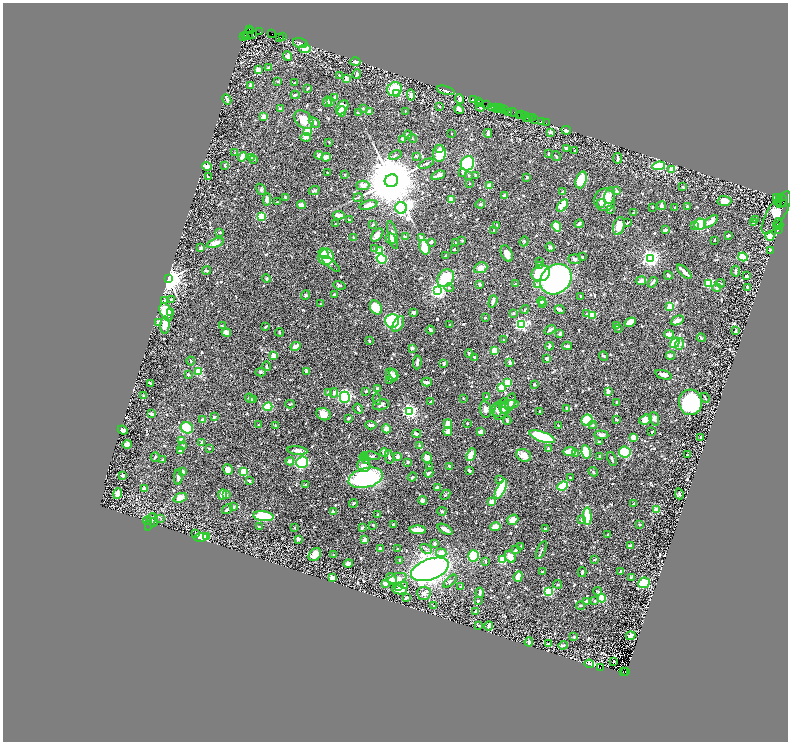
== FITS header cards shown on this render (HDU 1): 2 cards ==
NAXIS1  =                 1571
NAXIS2  =                 1479

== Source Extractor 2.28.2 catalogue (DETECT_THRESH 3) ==
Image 1571 x 1479 px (HDU 1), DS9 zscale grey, zoomed out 1/2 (1 PNG px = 2 x 2 image px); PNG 790 x 744 px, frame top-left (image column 2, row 1479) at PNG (3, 3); each listed source drawn as its Kron ellipse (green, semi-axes under 4 px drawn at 4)
Background 1.35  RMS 0.02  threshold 0.0611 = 3 sigma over >= 5 px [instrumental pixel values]
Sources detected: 883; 51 cannot appear on this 1/2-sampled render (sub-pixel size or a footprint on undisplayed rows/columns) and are neither listed nor drawn; of the other 832, the 500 brightest by FLUX_AUTO listed and drawn (332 fainter detections omitted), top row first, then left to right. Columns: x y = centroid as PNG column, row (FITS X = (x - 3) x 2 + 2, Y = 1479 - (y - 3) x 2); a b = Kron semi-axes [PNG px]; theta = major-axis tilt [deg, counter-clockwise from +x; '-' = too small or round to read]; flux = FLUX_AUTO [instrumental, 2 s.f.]
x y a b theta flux
249 30 2 1 - 32
259 32 2 1 - 75
249 34 7 2 69 580
272 34 4 1 - 44
252 35 4 3 - 540
246 36 4 1 - 200
244 37 2 2 - 160
282 37 2 1 - 160
279 38 3 1 - 93
300 44 7 5 -16 8.7
305 49 6 4 8 40
288 57 5 4 - 15
355 62 5 2 - 12
269 68 4 3 - 7.9
258 70 3 3 - 71
357 75 5 3 - 11
339 76 2 2 - 4.2
347 79 2 2 - 60
278 82 3 3 - 5.7
295 83 2 2 - 5.1
250 86 4 2 - 8.2
308 89 3 2 - 3.9
395 90 7 6 - 110
446 91 9 3 -16 10
397 94 4 3 - 9.4
295 95 4 2 - 4.1
411 95 5 4 - 15
335 98 3 2 - 21
227 100 5 2 - 9.6
459 100 5 3 - 11
473 100 2 1 - 170
327 102 5 3 - 14
330 102 3 2 - 5.7
479 102 4 1 - 200
481 104 2 1 - 32
487 105 3 2 - 170
440 107 3 2 - 6.4
342 108 8 5 53 59
480 108 4 2 - 8.2
492 108 2 1 - 69
495 108 2 2 - 280
500 108 3 2 - 150
280 109 3 3 - 3.8
363 109 3 3 - 7.4
498 109 4 2 - 370
501 109 2 1 - 150
459 110 5 3 - 22
505 110 3 1 - 310
342 112 5 4 - 25
369 112 3 3 - 15
405 112 2 2 - 4.5
358 113 4 3 - 9.4
508 113 3 2 - 150
513 113 5 2 - 370
522 115 2 1 - 120
520 116 2 1 - 140
524 116 2 1 - 18
264 117 3 3 - 33
529 118 3 2 - 340
532 118 2 1 - 180
527 119 2 1 - 150
304 120 11 7 -41 60
534 120 2 1 - 86
541 122 2 1 - 130
314 123 6 4 -45 9.7
546 123 2 1 - 100
566 131 5 3 - 14
307 132 4 3 - 74
551 133 4 3 - 7.6
451 134 2 2 - 4.4
488 134 4 2 - 13
408 135 4 3 - 16
306 138 5 3 - 25
413 139 4 3 - 3.7
402 140 4 3 - 12
329 143 2 2 - 5.3
440 149 2 2 - 10
567 149 4 2 - 9.1
575 151 2 2 - 3.7
235 153 3 3 - 4.1
439 154 8 6 89 83
548 154 3 2 - 5.2
319 156 4 3 - 17
395 156 6 3 24 6.2
242 157 5 3 - 32
416 157 2 2 - 12
556 157 5 2 - 6.2
252 158 4 3 - 13
326 158 5 4 - 33
618 159 5 2 - 6.3
254 160 4 3 - 5.6
426 164 8 3 24 5.8
467 164 7 6 - 270
225 166 4 2 - 5
659 166 6 4 8 140
207 167 5 3 - 21
672 170 3 3 - 82
328 173 2 2 - 5.3
463 173 3 3 - 6.3
345 175 2 2 - 5.2
438 176 7 3 19 17
469 176 3 3 - 5
476 176 3 3 - 7.8
208 177 2 2 - 3.9
527 178 2 2 - 10
581 180 9 5 71 130
391 181 7 6 - 37000
469 184 2 2 - 4.5
363 186 6 4 1 22
489 186 3 2 - 24
683 187 3 2 - 7.6
261 190 6 4 -59 6.9
314 191 5 3 - 6.4
617 191 2 2 - 25
563 192 4 3 - 8.9
505 196 2 2 - 43
609 196 8 5 81 15
286 198 3 2 - 6.1
358 198 5 3 - 4.2
776 198 2 1 - 970
267 200 6 4 86 21
451 200 2 2 - 79
605 200 11 10 - 76
780 200 2 1 - 500
724 201 7 5 -3 43
277 202 3 2 - 4
782 202 7 2 56 860
779 203 2 1 - 110
601 204 4 3 - 9.6
783 204 2 2 - 420
302 205 4 2 - 30
480 205 5 3 - 6.9
368 206 9 3 16 37
562 206 7 4 50 76
661 206 4 3 - 20
687 207 2 2 - 6.9
401 208 6 5 - 1400
653 208 3 2 - 5.9
675 208 3 2 - 7.9
611 210 2 2 - 5.1
634 213 2 2 - 6
776 213 24 9 59 290
339 216 6 3 4 25
261 217 3 3 - 200
349 220 2 2 - 5.5
756 220 3 2 - 8.1
711 222 8 4 38 47
627 223 4 2 - 3.9
753 223 2 2 - 23
778 223 5 2 - 620
336 224 2 2 - 3.7
579 224 4 2 - 12
373 225 3 2 - 4.8
700 225 6 5 - 95
497 226 2 2 - 9.3
619 226 9 5 74 47
694 226 4 3 - 6.4
779 226 5 2 - 620
556 227 5 4 - 71
778 230 2 1 - 120
494 231 2 2 - 3.8
665 231 4 2 - 6.6
219 233 3 2 - 4.6
377 235 7 4 48 22
393 236 14 4 -77 20
728 236 3 2 - 6.8
405 237 3 3 - 10
770 237 5 4 - 47
353 238 3 2 - 4.6
422 238 3 3 - 21
391 239 6 5 - 18
462 241 4 2 - 4.7
715 241 2 2 - 4.9
524 242 5 3 - 6.5
215 243 9 4 21 35
431 243 4 3 - 7.1
456 243 2 2 - 6.7
201 248 3 2 - 11
424 248 7 5 -73 70
550 248 4 3 - 11
375 249 2 2 - 6.4
454 250 3 2 - 5.7
379 251 3 2 - 90
770 251 2 2 - 8
324 254 6 4 -51 65
507 254 8 5 -67 37
445 256 3 2 - 4.7
326 257 8 7 - 100
582 257 2 2 - 6.7
743 257 4 4 - 130
382 259 5 4 - 180
650 259 4 4 - 1600
575 260 6 5 - 10
540 262 3 2 - 3.5
331 264 11 4 -41 6.6
539 266 4 3 - 4.1
481 268 7 5 22 21
206 271 4 3 - 9.8
684 272 9 2 -43 25
736 272 5 3 - 10
541 274 9 8 - 220
668 276 4 2 - 7.7
747 276 3 2 - 4.2
168 279 4 3 - 6400
266 279 4 4 - 4.1
446 279 9 7 56 170
556 280 17 14 39 1600
641 281 5 3 - 23
653 283 6 2 57 13
516 284 4 2 - 6.9
708 284 3 3 - 360
720 284 5 2 - 5.9
480 285 3 2 - 8.7
537 285 4 4 - 11
339 286 6 3 -15 4.3
449 288 4 3 - 5.7
717 288 4 3 - 5.2
747 288 2 2 - 10
438 291 4 4 - 1400
334 295 3 3 - 6.5
305 296 5 3 - 6.6
581 296 3 2 - 4.9
172 300 4 3 - 4.1
164 301 3 2 - 3.9
493 302 6 2 73 23
541 302 4 3 - 7
320 304 2 2 - 3.9
543 304 4 3 - 8.4
670 307 4 3 - 64
376 308 7 5 -59 110
525 310 4 2 - 4.5
560 310 5 2 - 9.8
166 312 9 5 -63 110
171 313 4 3 - 24
414 313 4 3 - 11
513 314 4 3 - 5.2
587 314 4 3 - 14
592 316 3 3 - 190
485 318 2 2 - 10
392 321 7 7 - 270
677 321 7 2 25 38
158 323 4 4 - 15
630 323 6 4 30 36
398 324 9 4 59 24
450 325 2 2 - 3.6
521 325 4 3 - 800
165 326 8 4 87 50
222 326 3 2 - 3.9
616 326 4 4 - 4.6
265 327 4 2 - 3.6
619 329 2 2 - 4.3
430 330 4 3 - 12
550 330 6 2 37 12
736 331 3 2 - 8.1
226 333 5 4 - 27
279 333 4 2 - 4
560 334 3 2 - 14
669 335 5 3 - 34
701 338 4 3 - 6.4
504 340 2 2 - 4.8
369 341 2 2 - 9.5
675 343 6 4 54 170
679 344 6 4 74 13
567 346 5 2 - 15
296 347 5 3 - 47
549 347 4 3 - 9.4
412 349 3 3 - 8.7
494 351 3 3 - 140
469 354 4 4 - 5
273 356 2 2 - 81
670 356 4 3 - 17
604 357 4 2 - 5.7
475 358 3 2 - 4
547 359 3 3 - 11
191 361 4 2 - 5.2
417 363 7 3 85 16
510 363 4 3 - 8.5
444 364 3 2 - 7.8
266 367 4 2 - 6.7
199 372 4 3 - 86
307 372 4 3 - 10
261 373 5 4 - 5.8
188 375 3 2 - 11
392 375 7 5 -62 38
394 375 5 3 - 17
664 375 9 3 -17 22
389 381 2 2 - 3.5
427 383 5 2 - 16
507 383 3 3 - 130
150 384 4 2 - 4.2
534 385 2 2 - 8.1
502 388 3 3 - 290
377 389 3 3 - 5.4
366 392 3 2 - 6.1
608 392 4 3 - 10
329 393 3 3 - 13
334 393 5 3 - 10
144 396 2 2 - 31
487 397 3 3 - 6.9
345 398 5 5 - 630
705 398 5 2 - 5.3
250 399 5 3 - 9.6
463 399 2 2 - 5.2
253 400 3 3 - 4.8
377 400 5 3 - 5.2
431 402 2 2 - 9.9
510 403 9 5 75 14
616 403 2 2 - 10
690 403 13 11 -84 360
290 405 4 2 - 5.6
381 405 8 5 14 17
510 405 8 4 8 9.7
268 407 5 3 - 160
358 409 5 2 - 9.5
501 409 12 6 64 34
504 409 6 5 - 13
567 409 4 3 - 7.6
485 410 8 5 -81 24
497 410 7 5 84 14
409 412 3 3 - 1000
540 412 2 2 - 4.5
151 414 4 2 - 7.5
324 415 7 6 - 29
214 417 3 2 - 7.4
349 419 3 2 - 8.5
654 419 7 4 -70 17
203 420 3 3 - 16
617 420 3 2 - 4
646 420 6 5 - 56
507 421 4 3 - 6.4
587 421 5 5 - 110
467 424 2 2 - 5.2
258 425 2 2 - 5
448 425 5 3 - 62
592 425 4 4 - 5.9
275 426 3 2 - 3.5
371 426 5 3 - 8.5
558 426 3 2 - 4.9
187 428 6 5 - 170
386 429 4 4 - 31
123 431 5 3 - 16
448 432 4 4 - 22
480 432 3 3 - 16
652 432 3 3 - 3.7
416 434 4 3 - 14
601 435 7 4 -6 13
542 437 13 5 -19 420
633 438 3 2 - 47
701 438 3 2 - 8.5
182 441 3 2 - 37
599 442 4 3 - 5.3
202 443 2 2 - 24
127 445 4 3 - 30
182 446 4 3 - 4.8
419 446 4 3 - 4.1
209 449 3 2 - 5.3
548 449 3 2 - 13
180 451 3 3 - 6.9
297 451 10 4 -6 21
569 452 6 3 4 54
586 452 7 4 -81 160
625 452 6 5 - 200
384 453 5 3 - 21
576 453 3 3 - 3.6
471 455 7 4 68 45
687 455 2 2 - 4
372 456 8 2 -7 4.3
523 456 8 6 -24 27
364 457 4 2 - 4.2
389 457 7 2 -77 7.9
398 457 2 2 - 14
599 457 4 3 - 4.5
155 458 5 2 - 6.7
427 458 5 4 - 31
365 459 5 3 - 7.9
162 460 2 2 - 8.5
612 460 7 2 -68 5.8
290 462 4 4 - 14
302 463 6 5 - 200
408 463 2 2 - 7.6
364 466 7 6 - 19
430 467 3 2 - 4.4
450 467 4 2 - 12
228 470 5 4 - 35
469 471 4 2 - 9.2
182 472 3 3 - 22
243 472 3 3 - 200
593 472 5 3 - 4.4
429 474 5 3 - 10
123 476 3 2 - 21
178 477 8 3 89 20
366 478 17 9 14 760
412 478 4 3 - 6.4
570 478 2 2 - 4.6
500 480 2 2 - 8.4
249 481 4 3 - 9.4
306 485 3 3 - 4.9
563 487 5 3 - 200
437 488 3 3 - 14
144 489 2 2 - 8.2
501 490 11 4 63 290
118 494 5 3 - 37
679 494 5 3 - 6.8
223 495 5 4 - 43
226 495 3 2 - 7.8
445 495 6 3 47 5.2
180 498 7 4 22 33
423 501 4 4 - 11
492 502 4 4 - 25
353 504 4 2 - 4.1
634 504 3 2 - 5.9
233 507 3 2 - 19
227 510 5 2 - 13
657 510 4 3 - 53
334 512 3 2 - 15
442 512 4 3 - 4.9
378 515 2 2 - 6
263 517 10 5 -7 170
587 517 9 4 -88 110
161 519 3 3 - 4.6
513 520 6 5 - 29
582 520 3 3 - 20
147 521 4 3 - 9
150 522 9 4 69 12
153 523 4 3 - 8.1
393 525 3 3 - 8
639 525 3 2 - 3.7
373 526 3 2 - 5.4
259 527 3 3 - 4.6
495 527 5 3 - 53
295 528 3 2 - 4.7
362 528 3 2 - 14
545 529 2 2 - 4.4
418 530 8 3 -4 62
445 530 8 3 -30 24
196 534 3 2 - 5.6
608 535 2 2 - 7.5
207 537 4 4 - 35
201 538 7 4 8 110
298 539 3 2 - 23
365 540 2 2 - 68
435 544 3 3 - 12
630 546 4 2 - 5.4
520 547 2 2 - 4.9
380 549 2 2 - 21
397 549 3 2 - 4.7
426 549 6 3 -29 6.4
516 550 5 3 - 8.9
541 550 9 3 65 6.5
441 553 5 4 - 32
315 555 7 5 52 42
334 555 3 2 - 7.4
473 556 5 5 - 200
510 557 6 5 - 35
503 560 3 3 - 210
595 560 4 2 - 6.1
400 561 3 2 - 6
485 562 3 2 - 5.9
348 564 5 3 - 15
430 570 20 10 20 2500
542 572 2 2 - 11
620 572 3 2 - 6.5
582 573 5 2 - 9.2
518 577 5 4 - 41
332 578 3 3 - 160
631 578 4 2 - 5.4
397 579 9 5 17 24
392 580 6 5 - 22
450 582 8 3 45 6.3
644 583 6 5 - 160
385 584 3 3 - 24
558 585 4 3 - 3.5
404 586 3 2 - 5
399 587 4 3 - 6.3
461 587 3 2 - 11
399 590 7 3 -9 50
548 592 4 3 - 320
598 592 4 3 - 7.6
480 593 5 3 - 7.5
424 594 7 6 - 19
406 598 4 2 - 5.7
602 599 4 4 - 110
478 601 3 2 - 4
594 601 3 2 - 4.1
587 602 3 2 - 17
433 606 2 2 - 4.1
581 606 4 2 - 4.1
476 612 3 2 - 12
479 626 2 2 - 10
488 626 5 3 - 4.6
631 636 5 3 - 19
574 637 3 2 - 5.4
529 642 5 3 - 8.9
548 644 3 2 - 3.5
563 646 5 2 - 13
614 662 3 2 - 3.8
589 664 4 2 - 110
600 668 4 2 - 410
623 672 3 2 - 360
625 672 2 1 - 92
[332 fainter detections neither listed nor drawn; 51 sub-pixel or undisplayed-footprint detections neither listed nor drawn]